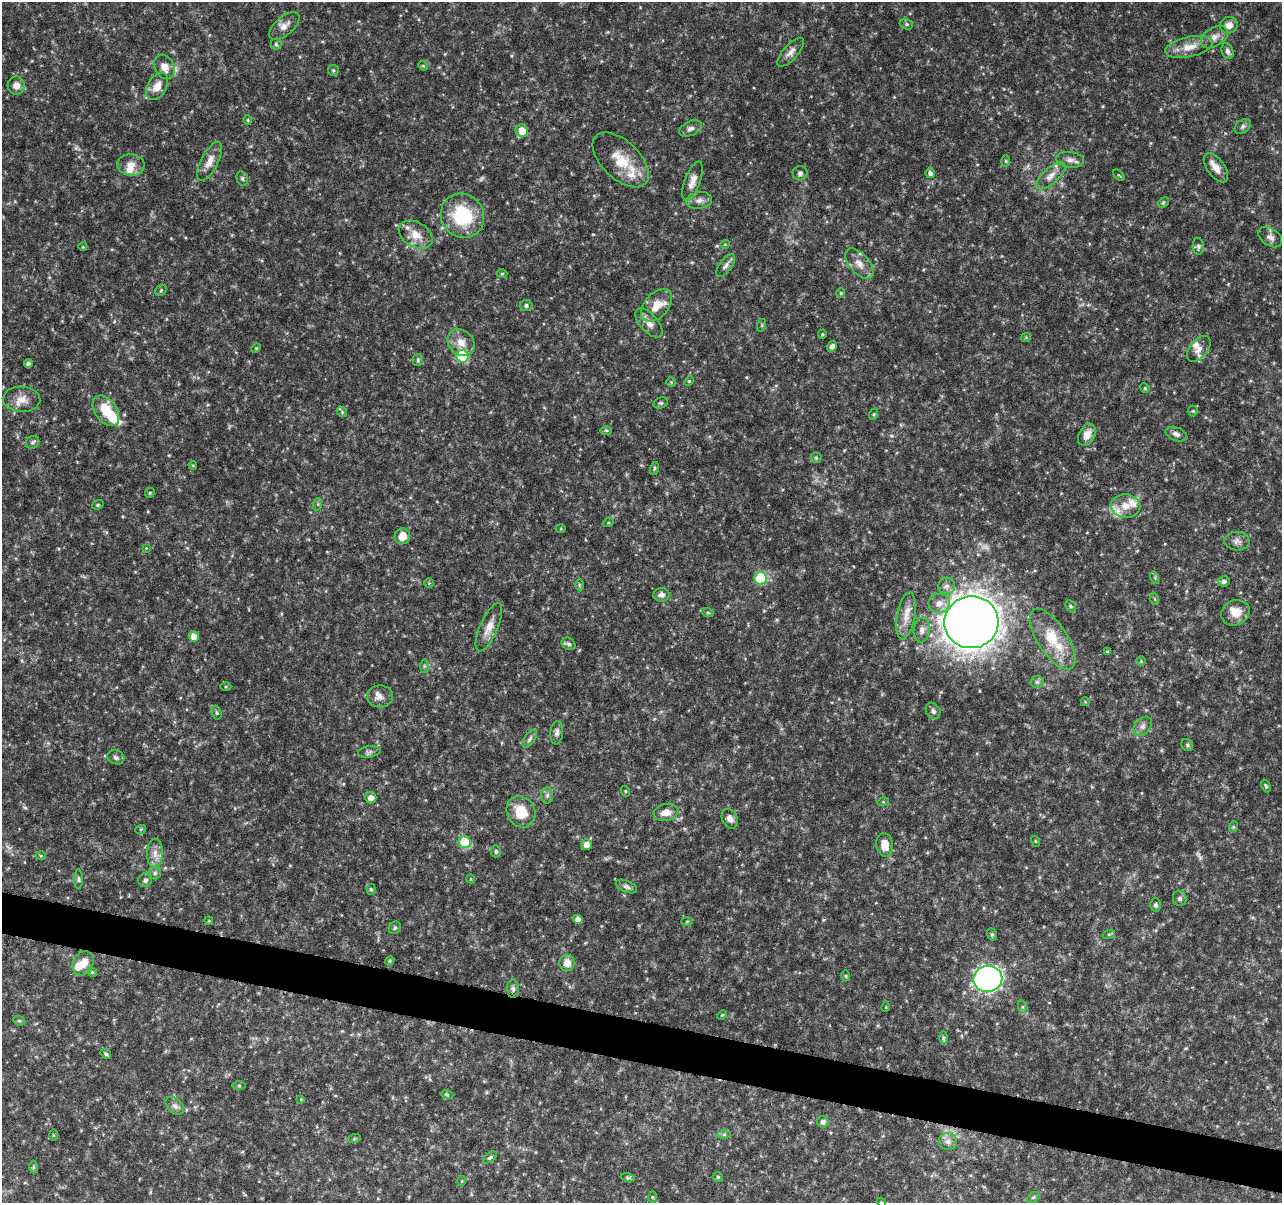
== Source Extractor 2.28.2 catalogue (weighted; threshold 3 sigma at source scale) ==
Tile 6 of 4 x 4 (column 2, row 2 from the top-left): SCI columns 1283-2562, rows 2631-3831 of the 5138 x 5324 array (HDU 1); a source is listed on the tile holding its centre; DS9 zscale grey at full resolution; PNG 1284 x 1205 px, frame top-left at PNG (2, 2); each listed source drawn as its Kron ellipse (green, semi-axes under 4 px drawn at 4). Shown black and unused: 3% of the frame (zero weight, under 4 of 8 exposures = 1% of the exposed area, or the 3 px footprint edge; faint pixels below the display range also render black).
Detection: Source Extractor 2.28.2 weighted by HDU 2 'WHT'; one run over the whole footprint, this tile lists its part. Background 0.0619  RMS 0.0032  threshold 0.0132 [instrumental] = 3 sigma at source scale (4.09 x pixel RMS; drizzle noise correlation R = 1.36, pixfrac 0.8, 0.0396/0.0396 arcsec/px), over >= 5 px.
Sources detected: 189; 2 too faint to see at this stretch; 1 inside a brighter object's white glare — neither listed nor drawn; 11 inside a brighter listed object's ellipse — not listed separately; the other 175 listed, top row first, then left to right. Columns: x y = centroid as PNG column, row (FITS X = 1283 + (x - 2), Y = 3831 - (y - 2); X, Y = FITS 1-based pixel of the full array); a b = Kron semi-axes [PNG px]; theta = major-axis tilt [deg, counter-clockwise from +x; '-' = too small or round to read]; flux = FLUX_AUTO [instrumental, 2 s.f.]
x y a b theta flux
906 24 7 5 -15 0.57
1229 25 9 8 - 2.2
284 26 18 9 41 2.4
1214 37 15 9 32 2.2
276 44 5 5 - 0.49
1189 47 24 10 12 4.3
1227 51 8 5 -68 1.1
791 52 18 7 48 1.8
423 66 5 4 - 0.32
165 67 13 9 -61 2.5
333 70 5 5 - 0.49
16 86 9 8 - 2.1
157 86 15 9 60 3.1
248 120 5 3 - 0.27
1243 126 9 6 40 0.83
690 128 12 7 25 1.2
522 131 6 6 - 4.2
621 160 34 19 -44 8.8
1070 160 14 7 -7 1.7
210 161 21 8 63 3
1006 161 5 3 - 0.32
131 165 13 10 -5 2.7
1216 168 17 8 -54 3
800 173 7 7 - 0.76
930 173 5 5 - 0.85
1119 175 7 2 -44 0.26
1051 176 18 8 40 2.6
242 178 7 5 -76 0.66
693 181 21 7 70 2.7
699 200 13 8 8 1.7
1163 203 6 4 45 0.38
462 216 23 21 -51 18
416 235 18 12 -31 4.2
1270 237 13 8 -34 1.6
725 244 5 3 - 0.23
1198 246 8 5 -86 0.72
83 247 4 3 - 0.23
859 264 18 9 -48 2.9
725 266 13 6 55 1.2
502 274 5 3 - 0.3
161 290 6 5 - 0.49
841 293 5 4 - 0.38
657 305 19 12 47 5
526 306 6 5 - 0.74
649 323 18 9 -48 2.5
762 325 6 4 72 0.37
822 334 4 4 - 0.33
1026 337 5 4 - 0.33
461 342 15 12 -45 3.5
832 346 6 4 63 0.85
256 348 5 4 - 0.34
1199 349 15 8 51 2.2
462 356 6 6 - 25
418 360 6 5 - 0.5
28 363 4 4 - 0.74
689 381 5 4 - 0.32
671 382 5 5 - 0.38
1145 388 5 4 - 0.34
22 399 19 12 -3 3.5
661 403 7 5 18 0.56
106 411 17 11 -54 8
1193 411 5 5 - 0.37
342 412 6 4 -49 0.45
874 414 6 4 71 0.39
606 430 6 4 0 0.39
1176 434 11 6 -22 1.2
1087 435 12 8 62 2.8
33 442 7 6 - 0.66
816 458 5 5 - 0.45
193 465 4 3 - 0.35
654 468 7 4 72 0.45
150 493 5 4 - 0.36
318 504 6 4 71 0.41
98 505 6 4 19 0.38
1125 506 15 11 -4 3.4
608 523 5 3 - 0.31
561 528 5 3 - 0.29
402 536 8 7 - 3.5
1237 541 12 9 -4 1.5
146 548 4 4 - 0.23
761 578 6 6 - 20
1155 578 6 4 -73 0.49
1224 581 6 5 - 0.75
429 583 5 5 - 0.37
579 585 6 4 -89 0.39
947 586 8 8 - 1.4
661 595 8 7 - 1.1
1155 599 6 4 -70 0.34
939 603 10 9 - 2.2
1071 606 6 4 -60 0.49
708 613 6 3 -18 0.34
1235 613 14 12 26 3.8
906 616 24 9 80 3.9
971 622 27 26 - 520
489 627 26 9 66 3.3
922 630 12 8 81 1.7
194 637 5 5 - 2.8
1053 639 35 15 -57 11
569 644 7 6 - 0.68
1107 652 4 3 - 0.37
1141 661 4 4 - 0.37
424 666 7 4 89 0.56
1037 682 6 6 - 0.73
226 687 5 3 - 0.28
380 696 13 11 7 2.1
1085 702 4 3 - 0.21
933 711 9 6 -58 0.96
217 713 7 5 -71 0.52
1142 726 11 7 48 1.3
557 733 12 6 84 1.2
530 739 10 5 55 0.88
1187 745 6 5 - 0.57
369 752 11 5 8 0.84
116 757 9 7 -17 0.85
1266 786 7 4 -69 0.43
625 791 5 3 - 0.25
547 795 8 6 88 0.85
371 798 6 5 - 2
883 802 5 3 - 0.3
521 812 16 14 -61 7.6
666 812 12 8 12 3.1
730 819 10 7 -60 1.6
1233 827 6 3 72 0.35
141 829 5 3 - 0.28
1035 841 5 3 - 0.27
465 842 6 6 - 14
587 845 5 5 - 2.2
885 845 12 8 -82 3.4
496 851 6 5 - 0.57
155 853 14 8 -89 2.6
41 856 5 3 - 0.29
155 873 6 6 - 0.76
79 879 10 4 -90 0.59
471 879 4 3 - 0.21
145 880 7 6 - 0.87
626 886 11 5 -23 0.89
371 889 5 4 - 0.44
1180 898 7 7 - 0.84
1155 905 6 5 - 0.69
578 919 5 4 - 1.6
209 921 4 3 - 0.27
687 921 6 4 2 0.38
395 928 6 6 - 0.74
992 934 6 4 -70 0.5
1109 934 6 4 18 0.38
390 961 5 4 - 0.42
83 963 13 10 61 3.8
567 963 8 7 - 2.9
92 972 5 4 - 0.34
846 976 5 3 - 0.32
988 979 14 13 - 100
513 989 9 6 -89 0.94
886 1007 5 3 - 0.23
1023 1007 6 4 -71 0.55
722 1015 5 3 - 0.31
19 1021 6 4 -20 0.42
943 1038 6 4 89 0.48
106 1054 5 4 - 0.59
239 1085 6 4 0 0.37
447 1094 6 4 -20 0.39
301 1099 4 4 - 0.27
175 1106 11 7 -43 1.3
823 1122 6 6 - 1
724 1134 6 4 1 0.54
54 1135 5 3 - 0.29
354 1139 6 4 19 0.37
948 1142 9 8 - 1.6
490 1157 8 4 36 0.53
33 1167 6 4 90 0.43
718 1177 5 5 - 0.41
628 1178 7 4 -18 0.52
462 1181 5 3 - 0.23
652 1197 5 3 - 0.28
1033 1197 6 4 31 0.47
881 1202 5 4 - 0.28
Isophote crosses this tile's border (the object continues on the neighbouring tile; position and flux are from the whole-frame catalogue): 1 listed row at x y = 881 1202